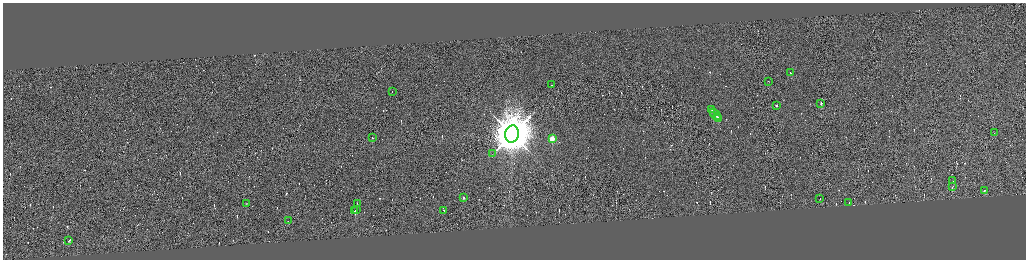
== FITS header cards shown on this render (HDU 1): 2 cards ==
NAXIS1  =                 4093
NAXIS2  =                 1029

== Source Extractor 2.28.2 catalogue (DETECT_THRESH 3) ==
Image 4093 x 1029 px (HDU 1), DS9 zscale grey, zoomed out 1/4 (1 PNG px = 4 x 4 image px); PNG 1028 x 262 px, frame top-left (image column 3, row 1029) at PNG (3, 3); each listed source drawn as its Kron ellipse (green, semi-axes under 4 px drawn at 4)
Background -0.198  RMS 4.2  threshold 12.7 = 3 sigma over >= 5 px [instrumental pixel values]
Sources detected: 417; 388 cannot appear on this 1/4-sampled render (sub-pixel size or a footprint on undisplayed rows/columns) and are neither listed nor drawn; the other 29 listed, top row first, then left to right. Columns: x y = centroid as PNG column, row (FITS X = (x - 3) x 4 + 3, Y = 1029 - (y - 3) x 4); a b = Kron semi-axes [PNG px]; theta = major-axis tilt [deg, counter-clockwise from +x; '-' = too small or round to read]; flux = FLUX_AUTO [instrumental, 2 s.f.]
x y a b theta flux
791 73 2 1 - 2.0e+04
769 82 2 1 - 2.1e+04
552 85 2 1 - 2.5e+04
392 92 2 1 - 1.3e+04
821 104 2 1 - 1.5e+04
777 106 2 1 - 2.3e+04
711 110 2 1 - 2.4e+04
714 113 2 1 - 2.3e+04
715 115 7 1 -49 5.3e+04
717 117 2 1 - 1.5e+04
719 119 2 1 - 1.8e+04
994 133 2 1 - 1.6e+04
512 135 9 6 83 1.6e+07
372 138 2 1 - 4.3e+04
552 139 2 2 - 1.4e+05
492 154 2 1 - 5.3e+02
953 181 2 1 - 1.2e+04
952 187 2 1 - 1.6e+04
985 191 4 1 - 2.7e+04
464 198 2 1 - 2.5e+04
820 199 2 1 - 1.7e+04
849 203 2 1 - 1.4e+04
246 204 2 1 - 2.4e+03
357 204 2 1 - 1.9e+03
357 210 2 1 - 1.2e+04
355 211 2 1 - 4.3e+04
444 211 2 1 - 1.8e+04
288 221 2 1 - 1.6e+04
68 241 2 1 - 3.4e+04
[388 sub-pixel or undisplayed-footprint detections neither listed nor drawn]